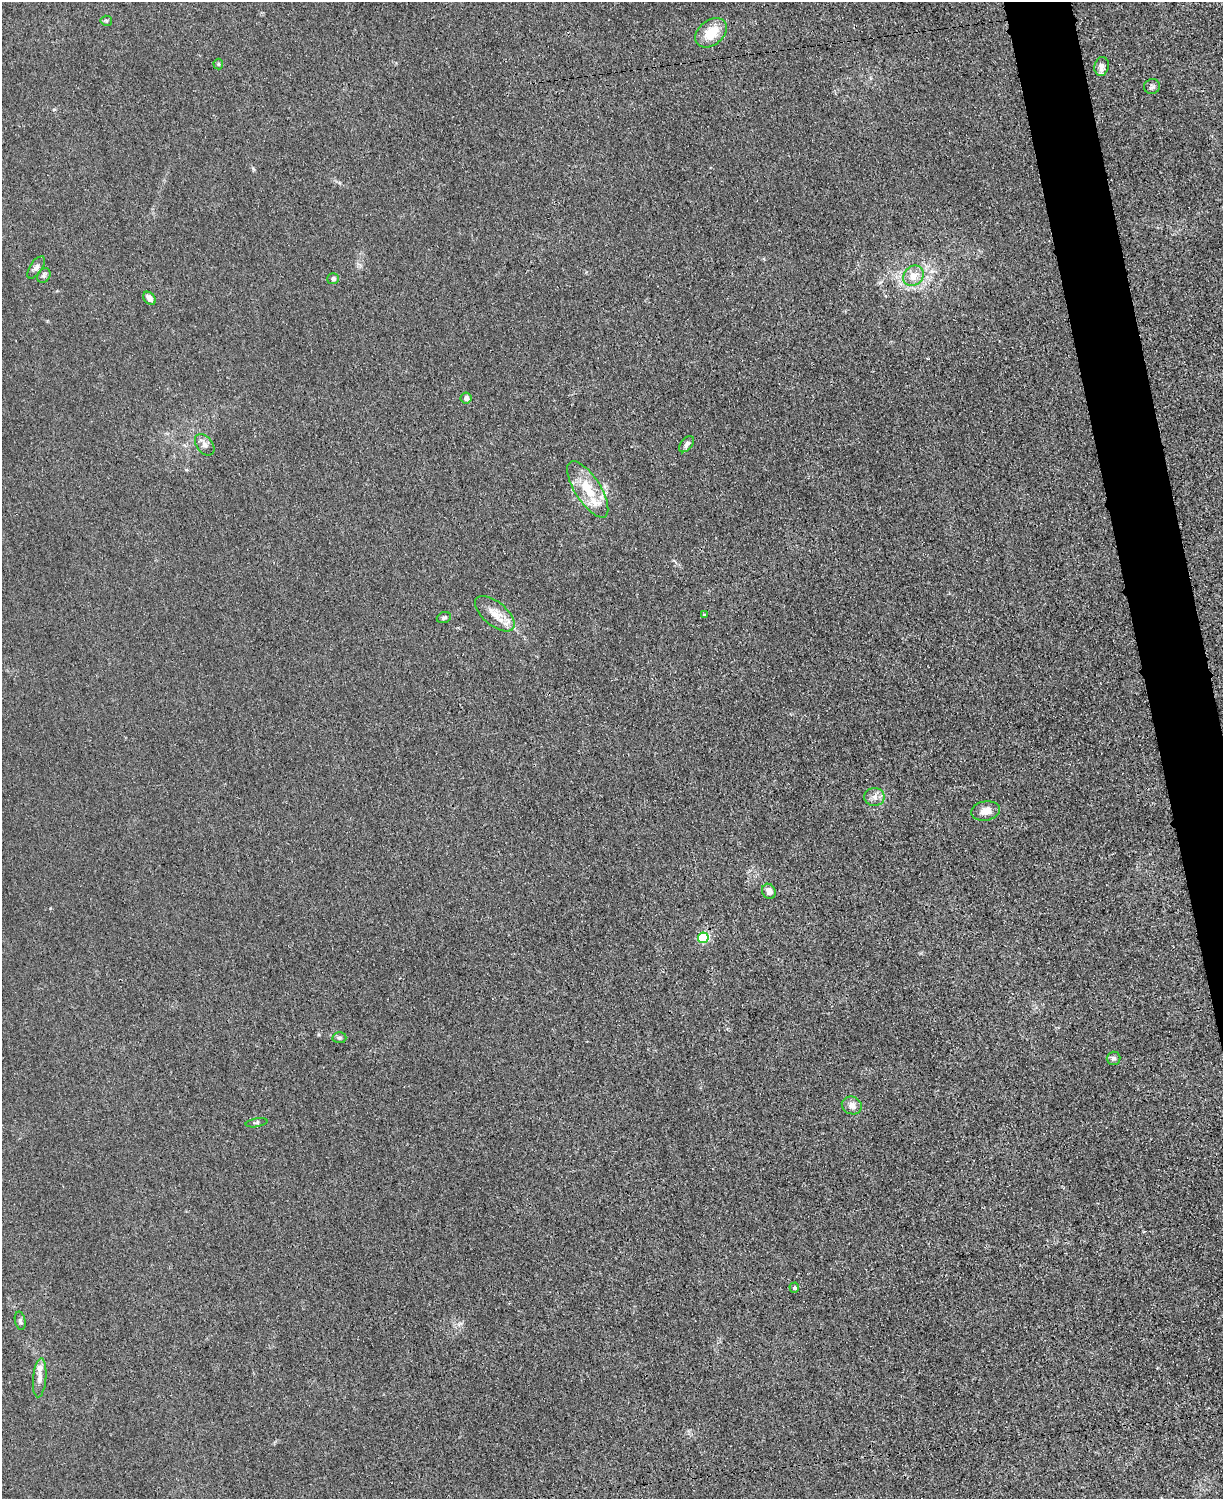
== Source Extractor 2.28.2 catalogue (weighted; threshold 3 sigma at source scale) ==
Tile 6 of 4 x 3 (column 2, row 2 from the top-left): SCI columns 1235-2455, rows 1760-3256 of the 4923 x 4898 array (HDU 1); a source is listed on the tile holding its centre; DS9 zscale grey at full resolution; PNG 1225 x 1501 px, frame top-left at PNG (2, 2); each listed source drawn as its Kron ellipse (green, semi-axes under 4 px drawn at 4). Shown black and unused: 3% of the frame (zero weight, under 3 of 4 exposures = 2% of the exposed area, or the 3 px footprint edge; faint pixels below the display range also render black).
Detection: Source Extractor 2.28.2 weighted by HDU 2 'WHT'; one run over the whole footprint, this tile lists its part. Background 0.0151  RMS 0.0046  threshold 0.0205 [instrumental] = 3 sigma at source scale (4.5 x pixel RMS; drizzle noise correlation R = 1.50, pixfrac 1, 0.05/0.05 arcsec/px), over >= 5 px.
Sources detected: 32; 4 inside a brighter listed object's ellipse — not listed separately; the other 28 listed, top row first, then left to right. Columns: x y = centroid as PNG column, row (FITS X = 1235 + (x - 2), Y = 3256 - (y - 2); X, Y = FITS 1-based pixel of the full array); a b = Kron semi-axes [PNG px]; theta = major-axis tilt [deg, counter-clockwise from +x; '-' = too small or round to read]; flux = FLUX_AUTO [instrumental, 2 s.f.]
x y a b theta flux
106 21 6 5 - 0.7
711 33 17 12 40 11
218 64 5 4 - 0.57
1102 66 9 7 79 2.3
1152 86 8 7 - 1.2
36 267 12 6 56 1.9
44 275 8 6 57 1.1
913 276 11 9 47 5.2
333 279 6 5 - 1.2
149 298 7 5 -49 2.8
466 398 5 5 - 1.7
686 444 9 5 49 1.6
205 445 12 8 -53 2.2
588 489 32 12 -57 13
495 614 24 11 -40 6.7
704 615 3 3 - 0.53
444 618 7 5 21 0.99
874 797 10 9 - 2.7
986 811 14 9 9 4.2
769 891 8 6 -60 2.8
703 938 5 5 - 38
339 1038 7 5 -2 0.92
1114 1058 7 6 - 1.1
852 1105 10 8 -25 3.1
256 1123 11 3 10 0.76
794 1288 5 4 - 0.77
20 1321 9 5 -78 1
40 1378 19 6 85 3.1